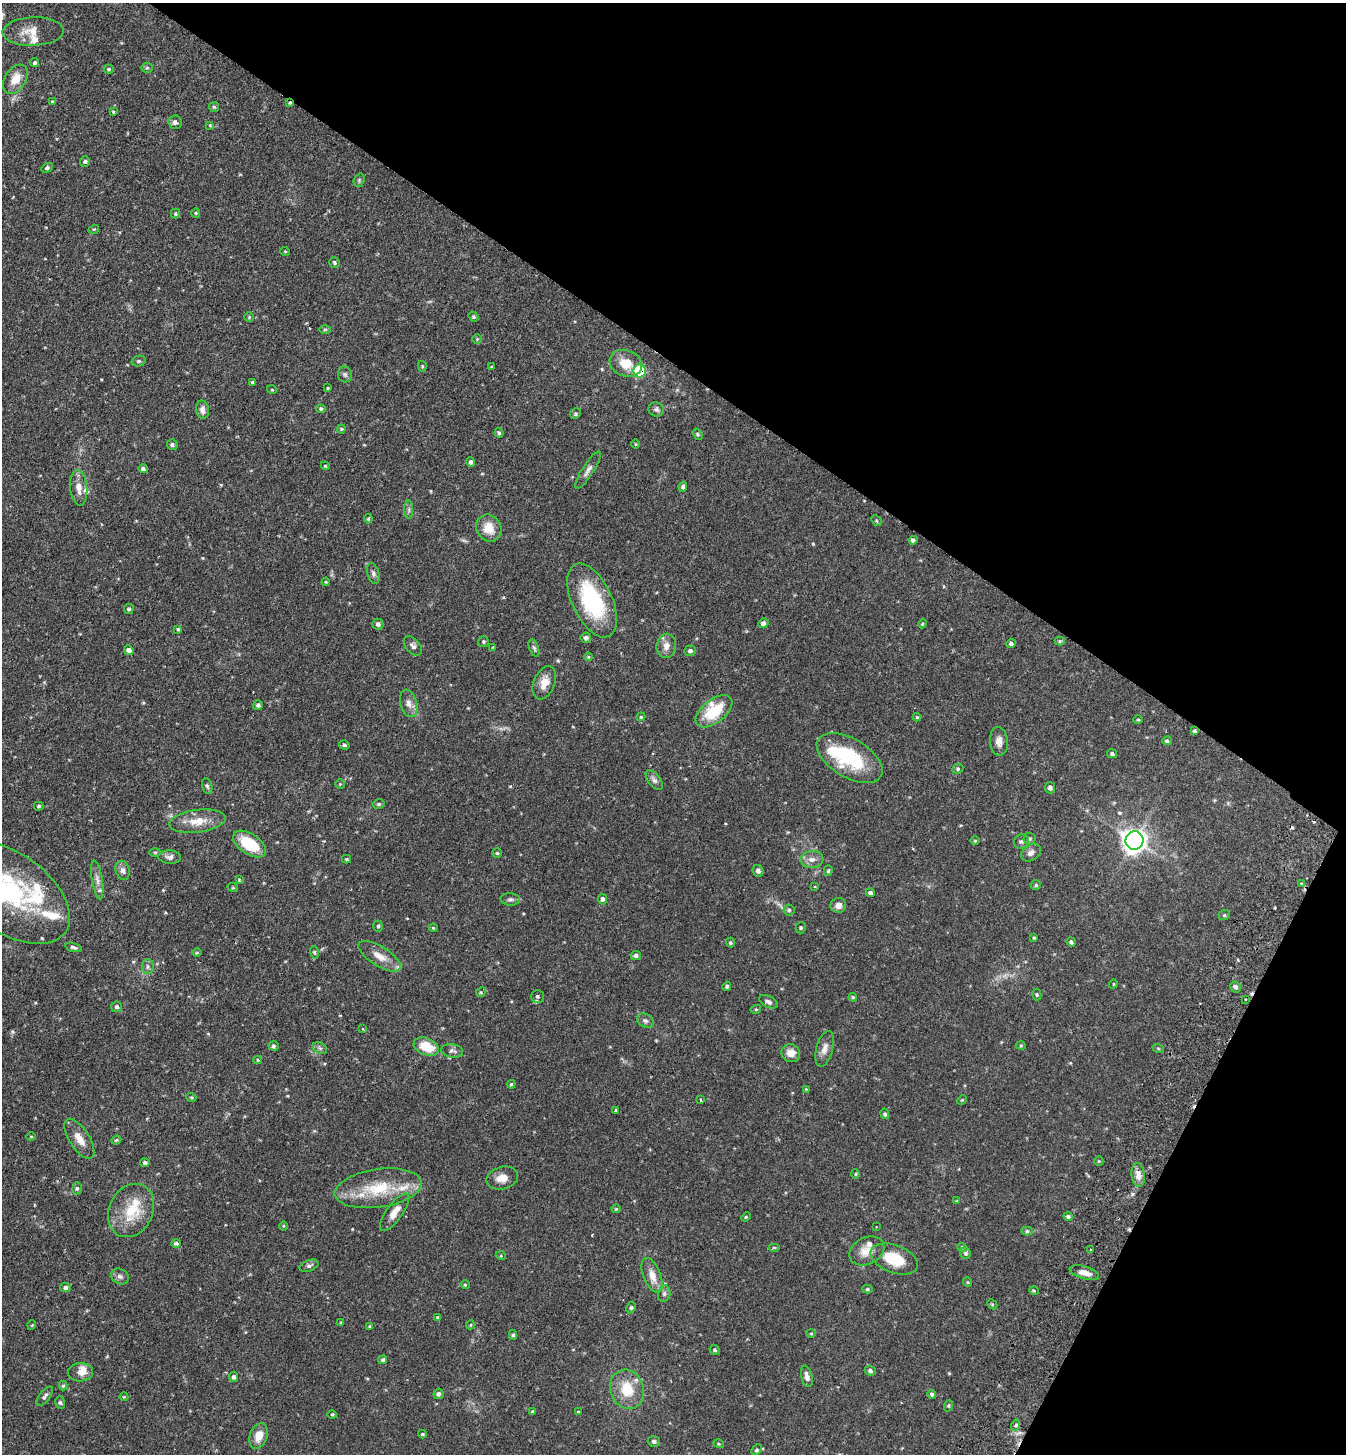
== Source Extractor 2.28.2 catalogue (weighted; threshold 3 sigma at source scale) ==
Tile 8 of 4 x 4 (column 4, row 2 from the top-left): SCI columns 4233-5576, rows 2935-4386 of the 5914 x 5870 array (HDU 1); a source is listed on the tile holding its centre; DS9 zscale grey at full resolution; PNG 1348 x 1456 px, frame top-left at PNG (2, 3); each listed source drawn as its Kron ellipse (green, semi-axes under 4 px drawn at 4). Shown black and unused: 31% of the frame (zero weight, under 2 of 3 exposures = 3% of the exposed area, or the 3 px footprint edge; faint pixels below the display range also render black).
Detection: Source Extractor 2.28.2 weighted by HDU 2 'WHT'; one run over the whole footprint, this tile lists its part. Background 0.114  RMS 0.0066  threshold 0.0297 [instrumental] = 3 sigma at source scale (4.5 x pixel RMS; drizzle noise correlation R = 1.50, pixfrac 1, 0.05/0.05 arcsec/px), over >= 5 px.
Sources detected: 246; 1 inside a brighter object's white glare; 2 cosmic-ray / hot-pixel residue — neither listed nor drawn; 14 inside a brighter listed object's ellipse — not listed separately; the other 229 listed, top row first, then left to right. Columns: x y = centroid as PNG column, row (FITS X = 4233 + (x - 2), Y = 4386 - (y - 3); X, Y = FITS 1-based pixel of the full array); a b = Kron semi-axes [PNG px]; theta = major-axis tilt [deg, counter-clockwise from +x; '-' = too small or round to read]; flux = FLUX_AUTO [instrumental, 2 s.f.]
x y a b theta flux
33 32 30 14 2 10
34 63 4 4 - 1
147 68 5 5 - 0.86
109 69 5 4 - 0.85
15 79 16 10 58 9
52 102 4 3 - 0.6
290 103 4 3 - 0.82
214 107 5 5 - 0.78
113 112 3 2 - 0.68
175 122 7 6 - 2.1
210 125 4 3 - 0.51
85 161 5 5 - 1.3
47 168 6 4 28 1.2
359 180 7 5 71 1.1
196 213 5 4 - 0.66
176 214 5 4 - 0.93
94 229 5 3 - 0.58
285 251 5 3 - 0.49
334 262 5 5 - 1.1
249 317 5 4 - 0.7
473 317 5 4 - 1
325 329 6 4 1 0.78
477 339 5 4 - 0.75
139 361 7 5 14 1.1
626 363 16 13 -19 11
422 366 5 4 - 0.68
491 367 4 3 - 0.49
640 371 6 6 - 33
345 374 8 7 - 1.5
253 382 4 3 - 0.78
328 388 4 4 - 0.52
272 390 5 3 - 0.5
321 409 5 4 - 0.86
656 409 8 7 - 1.8
202 410 9 6 -80 3
575 414 5 5 - 0.93
341 429 4 4 - 0.71
499 433 5 3 - 1
698 434 6 4 -57 0.85
636 444 5 3 - 0.49
172 445 5 5 - 1.6
471 462 5 4 - 1.5
325 466 4 4 - 0.69
143 469 4 4 - 1.4
588 470 22 6 58 3.4
683 487 5 4 - 1.7
79 488 18 8 -84 5.8
409 510 9 4 -89 1.4
368 519 5 3 - 0.96
876 521 6 4 -46 0.68
489 528 14 12 -60 10
913 540 4 4 - 1.5
373 573 11 6 -74 1.8
326 582 4 4 - 0.56
592 600 40 20 -65 56
129 609 5 5 - 1.1
763 623 5 4 - 2
378 624 5 5 - 1.6
922 624 4 3 - 0.62
178 629 4 4 - 0.81
586 638 5 5 - 1.4
1060 641 5 4 - 0.83
483 642 6 5 - 0.91
1011 643 5 4 - 1.4
413 646 11 7 -49 2.2
666 646 12 9 80 4.6
493 647 3 3 - 0.39
534 648 9 4 -70 1.2
129 650 5 4 - 2.2
690 651 6 5 - 1.7
588 657 4 3 - 0.61
544 683 17 10 67 7.2
409 703 14 8 -75 3.9
258 705 5 4 - 1.3
714 711 21 11 38 23
641 717 4 4 - 0.66
917 717 4 4 - 0.67
1138 720 4 4 - 0.72
1195 731 4 3 - 1.1
999 741 15 9 -85 4.2
1167 741 5 4 - 1.1
344 745 5 4 - 1.1
1112 754 5 4 - 1.3
850 758 36 19 -30 44
958 769 6 4 24 0.93
654 780 11 6 -53 2.2
340 784 4 4 - 0.57
207 786 8 5 -78 1.3
1050 788 6 5 - 1.9
379 804 6 4 14 0.97
39 806 5 3 - 0.88
197 821 28 11 7 11
1029 839 6 6 - 1.1
975 841 5 3 - 0.67
1134 841 9 9 - 370
1021 842 7 7 - 1.6
250 844 18 10 -34 22
155 852 6 4 1 0.76
497 853 4 4 - 0.75
1031 853 11 8 35 2.9
170 857 11 6 -4 2.5
347 859 4 4 - 0.66
812 859 11 8 5 3.8
123 870 10 7 -74 2.4
758 871 6 5 - 2.3
828 871 5 4 - 0.97
97 880 20 5 -81 3.8
239 880 4 3 - 0.58
1301 883 3 3 - 0.98
1036 885 5 4 - 0.77
814 887 3 3 - 1.9
233 888 5 3 - 0.62
9 892 69 39 -35 98
870 893 4 4 - 1.5
510 899 10 6 -4 1.7
603 899 5 4 - 1.7
838 905 8 7 - 3.5
789 910 5 5 - 1.1
1224 915 6 4 21 0.9
378 926 5 4 - 0.92
433 928 4 3 - 0.61
801 928 6 5 - 0.95
1034 938 4 3 - 0.64
1071 942 5 4 - 1.2
730 943 5 4 - 0.94
73 947 8 4 -15 1.4
314 952 6 4 -72 0.88
197 953 5 3 - 0.59
636 955 5 4 - 1.5
380 956 24 10 -32 7.6
148 966 7 5 -89 1.7
1113 984 5 3 - 0.46
727 986 5 4 - 1.1
1235 987 5 5 - 1.7
481 992 5 4 - 0.79
1037 995 6 4 -75 0.86
538 996 6 6 - 1.6
853 997 4 3 - 0.66
1245 999 2 2 - 0.48
768 1002 10 5 -28 2
116 1007 5 5 - 1.3
756 1009 5 3 - 0.57
645 1020 9 6 -31 1.8
362 1029 2 2 - 0.56
273 1046 5 4 - 1.2
1021 1046 5 3 - 0.56
426 1047 13 8 -22 16
320 1048 7 5 -30 1.4
1158 1048 6 4 -19 0.69
824 1049 18 8 75 4.5
452 1051 11 6 -9 2.1
791 1053 9 9 - 6.1
258 1060 4 4 - 0.62
511 1084 4 3 - 0.65
806 1089 3 3 - 0.46
191 1097 5 3 - 0.63
700 1100 3 2 - 0.62
962 1100 5 3 - 0.52
616 1110 4 3 - 0.73
885 1114 5 4 - 1
31 1136 4 3 - 0.44
79 1139 23 10 -57 7
116 1140 5 4 - 0.76
1099 1161 5 4 - 0.59
145 1163 4 4 - 1.4
855 1174 5 3 - 0.59
1138 1175 12 6 -84 4.9
502 1178 16 11 13 6.1
77 1188 6 5 - 1.1
378 1188 44 19 8 29
957 1201 4 4 - 0.53
616 1209 4 4 - 0.64
131 1211 28 22 64 21
395 1212 22 8 54 6.2
1068 1216 4 4 - 1
746 1217 5 4 - 0.65
283 1226 4 3 - 0.53
876 1227 2 2 - 0.36
1027 1231 5 4 - 1.1
176 1243 5 4 - 1.4
962 1247 4 4 - 0.71
774 1248 6 4 0 0.7
1091 1250 3 2 - 0.79
867 1251 18 13 25 7.6
965 1253 6 5 - 1.2
501 1256 5 3 - 0.51
894 1259 25 13 -20 19
309 1266 10 5 19 1.7
1084 1272 15 6 -16 5.4
652 1275 18 8 -68 7
120 1276 9 7 -28 2.1
967 1282 5 3 - 0.6
465 1285 4 4 - 0.62
65 1288 5 4 - 1.5
867 1289 5 4 - 0.94
1034 1291 5 3 - 0.59
664 1294 8 6 75 1.7
992 1304 6 4 -45 0.7
631 1308 6 4 63 0.97
437 1317 4 4 - 0.53
341 1323 4 3 - 0.67
32 1325 5 3 - 0.51
470 1325 4 3 - 0.54
370 1326 4 3 - 0.74
811 1333 5 3 - 0.54
513 1335 5 4 - 0.96
715 1350 5 4 - 1.1
383 1360 5 4 - 1.4
870 1371 5 5 - 1.5
80 1372 12 9 1 5.2
807 1376 11 5 -77 2.7
234 1377 5 4 - 1.6
63 1385 5 4 - 0.74
627 1389 20 16 -71 17
438 1394 5 4 - 1.6
932 1394 4 4 - 1.2
45 1396 11 5 52 1.7
124 1397 4 4 - 0.57
60 1402 6 5 - 1.1
948 1406 6 4 71 0.72
533 1412 4 3 - 0.96
578 1412 3 3 - 0.58
332 1414 5 3 - 0.57
1016 1425 6 3 72 0.78
422 1434 4 3 - 0.71
259 1436 13 8 69 7.4
654 1441 6 5 - 1.3
719 1444 5 3 - 0.57
757 1450 6 4 42 1.1
Overlapping masked pixels (flux is a lower limit): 3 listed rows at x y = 290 103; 640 371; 1195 731
Isophote crosses this tile's border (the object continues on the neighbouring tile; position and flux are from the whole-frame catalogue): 1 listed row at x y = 9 892